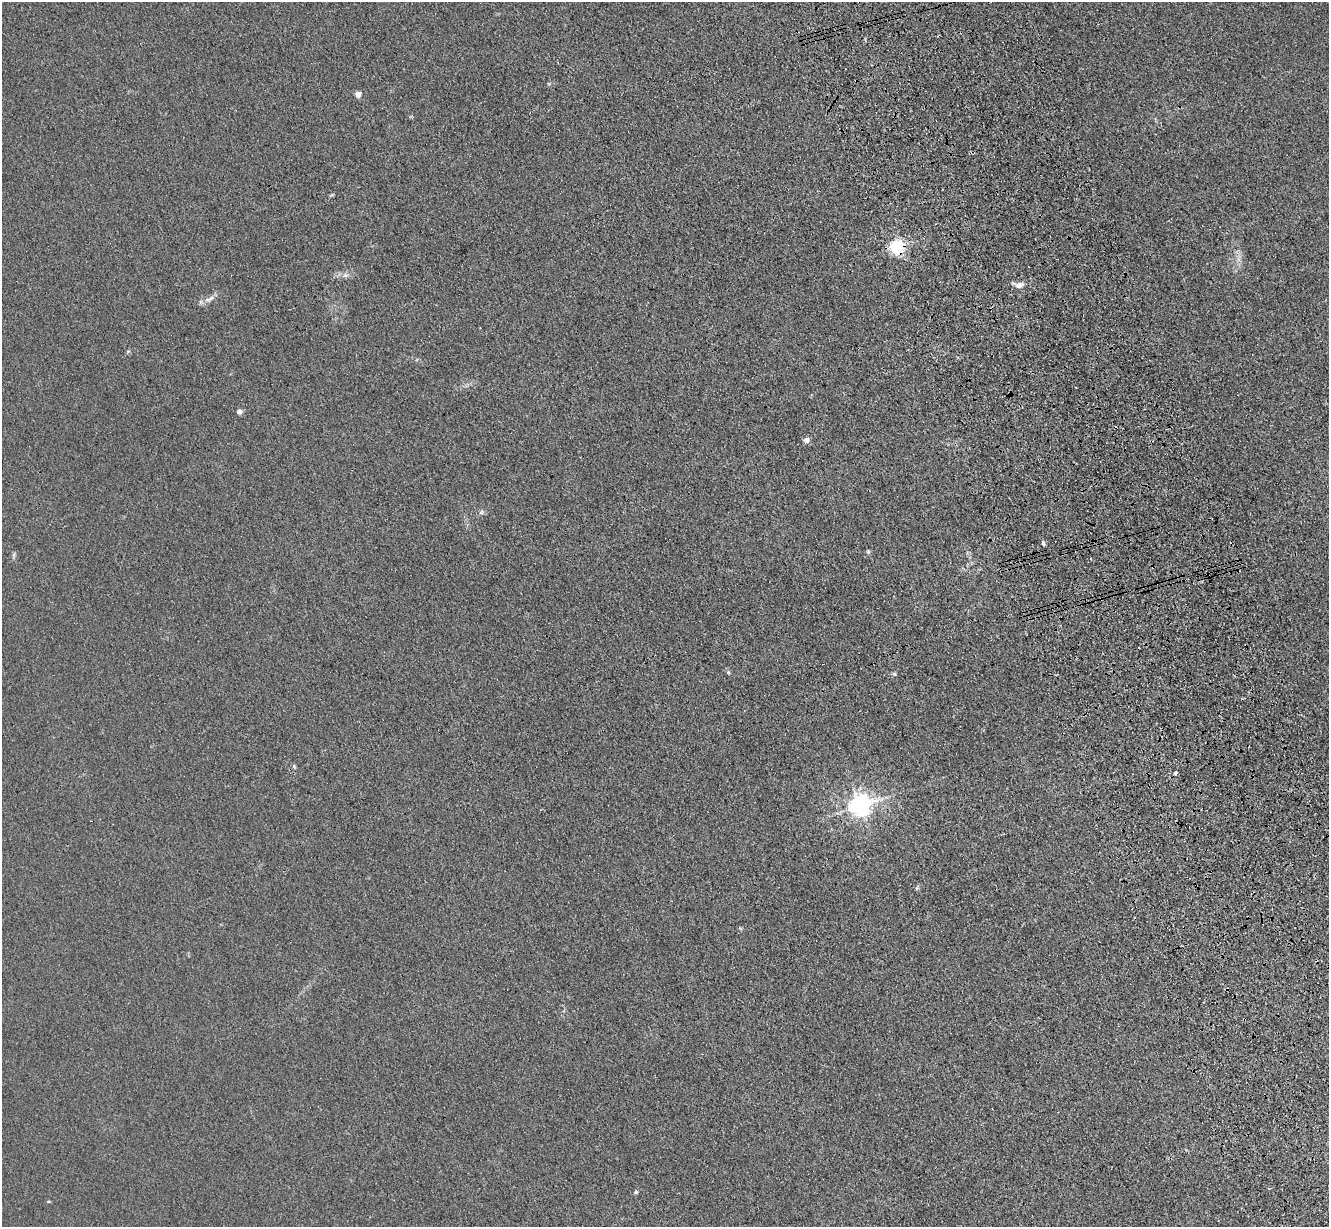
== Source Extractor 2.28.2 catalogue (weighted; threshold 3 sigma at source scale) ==
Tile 6 of 4 x 4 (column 2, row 2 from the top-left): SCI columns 1442-2768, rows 2648-3872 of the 5535 x 5417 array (HDU 1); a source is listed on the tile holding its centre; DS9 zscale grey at full resolution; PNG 1331 x 1229 px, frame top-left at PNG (2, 2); no overlay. Shown black and unused: <1% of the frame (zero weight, under 3 of 4 exposures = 6% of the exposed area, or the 3 px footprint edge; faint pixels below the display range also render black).
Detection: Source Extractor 2.28.2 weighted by HDU 2 'WHT'; one run over the whole footprint, this tile lists its part. Background 0.0347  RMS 0.0061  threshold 0.0274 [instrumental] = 3 sigma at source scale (4.5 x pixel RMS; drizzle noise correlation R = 1.50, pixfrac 1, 0.05/0.05 arcsec/px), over >= 5 px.
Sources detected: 18; all 18 listed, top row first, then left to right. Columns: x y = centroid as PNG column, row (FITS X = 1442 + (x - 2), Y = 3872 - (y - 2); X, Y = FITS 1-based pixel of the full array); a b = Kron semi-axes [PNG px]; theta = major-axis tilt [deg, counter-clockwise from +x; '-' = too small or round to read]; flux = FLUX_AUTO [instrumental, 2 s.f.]
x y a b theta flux
358 94 4 4 - 5.6
897 247 6 6 - 140
345 275 8 5 -11 1.8
1019 285 11 6 -9 4.5
210 298 16 6 24 3.6
239 411 4 4 - 3.9
806 440 7 6 - 2.6
481 512 8 5 60 1.4
1043 543 5 3 - 1.2
868 552 6 4 -1 0.82
14 554 7 4 72 0.98
728 672 5 4 - 0.78
894 674 6 5 - 0.86
294 766 5 4 - 0.79
1175 773 3 3 - 7.2
860 805 7 7 - 450
917 888 6 4 71 0.79
636 1192 5 5 - 0.74
Overlapping masked pixels (flux is a lower limit): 1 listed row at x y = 897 247